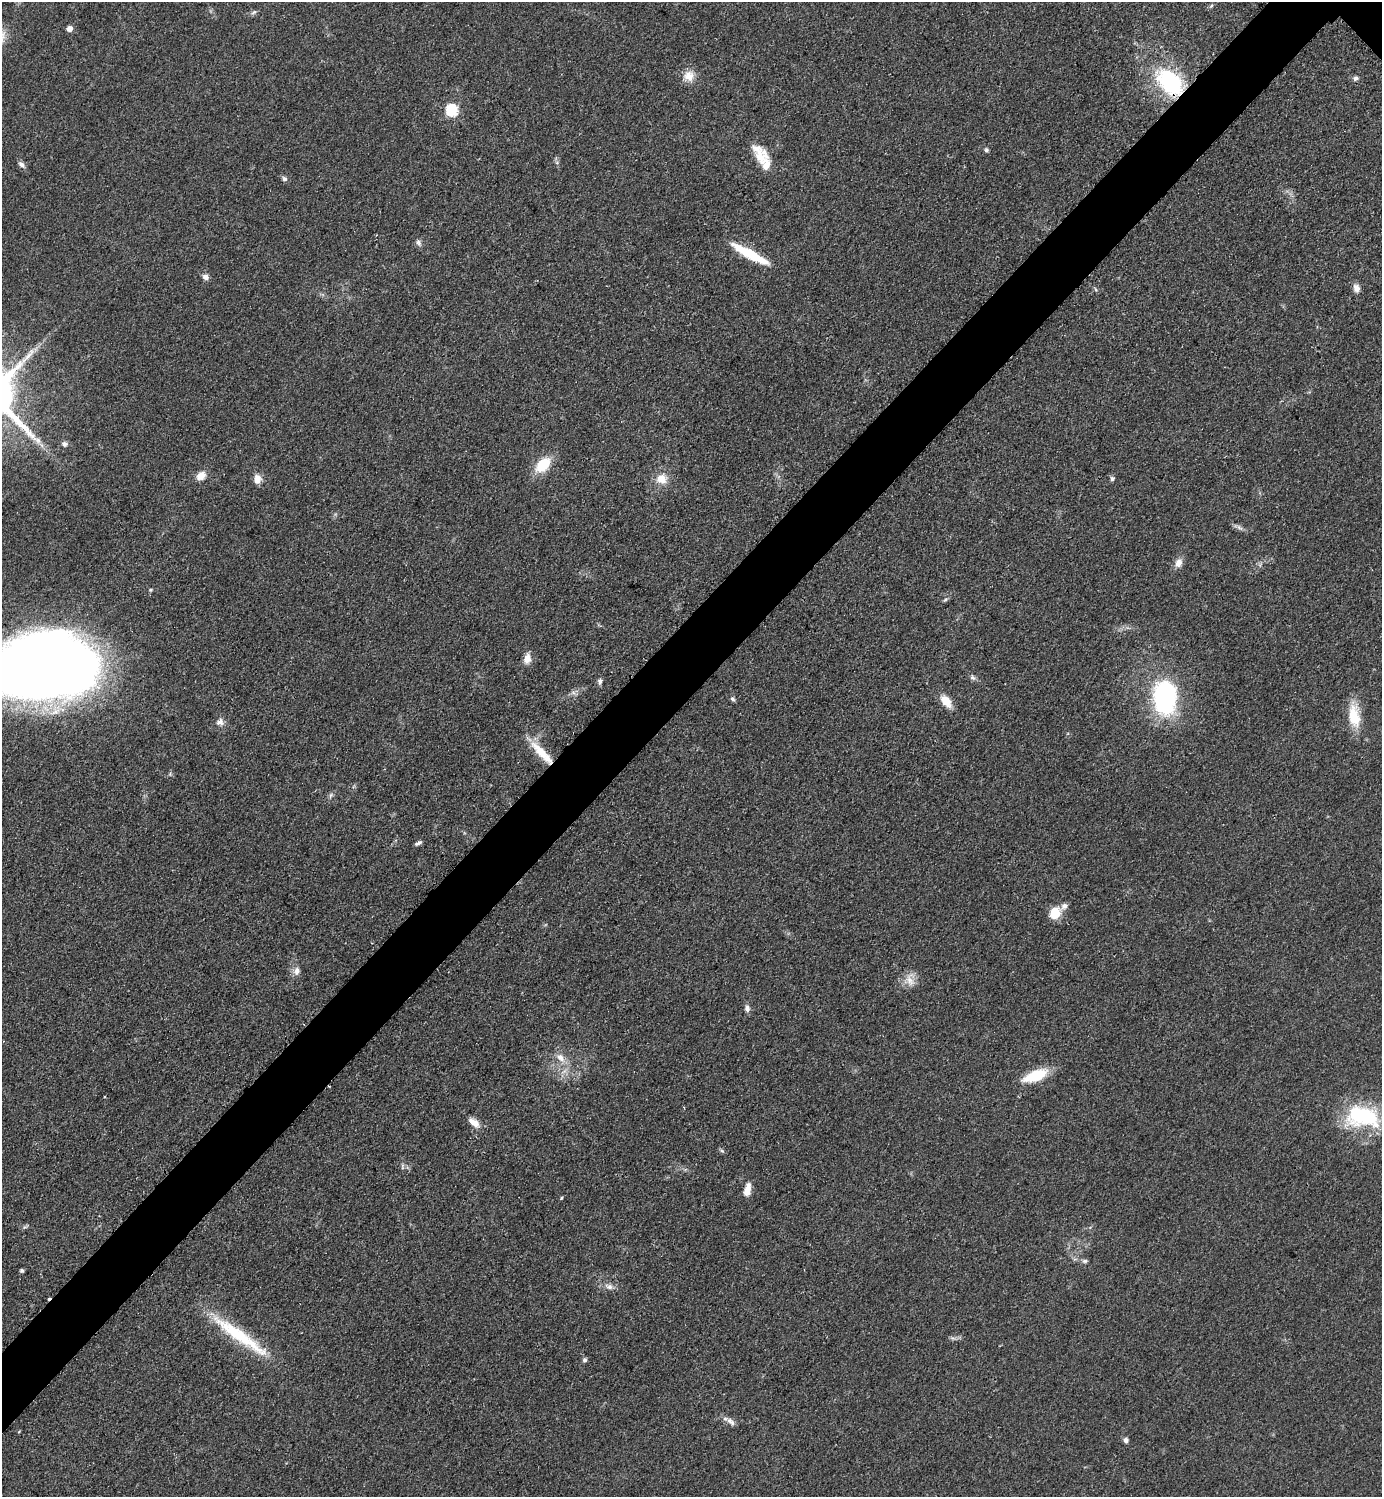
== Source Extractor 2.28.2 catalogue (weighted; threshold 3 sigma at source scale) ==
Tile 7 of 4 x 4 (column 3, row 2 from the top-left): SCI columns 3076-4455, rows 2999-4493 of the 6004 x 6004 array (HDU 1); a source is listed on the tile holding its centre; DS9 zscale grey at full resolution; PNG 1384 x 1499 px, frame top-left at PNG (2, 2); no overlay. Shown black and unused: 5% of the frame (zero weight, under 2 of 3 exposures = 1% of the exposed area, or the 3 px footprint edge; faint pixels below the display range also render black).
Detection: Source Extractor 2.28.2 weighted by HDU 2 'WHT'; one run over the whole footprint, this tile lists its part. Background 0.0782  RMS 0.0082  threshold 0.0367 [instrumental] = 3 sigma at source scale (4.5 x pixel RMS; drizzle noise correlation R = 1.50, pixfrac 1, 0.05/0.05 arcsec/px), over >= 5 px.
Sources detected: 60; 1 cosmic-ray / hot-pixel residue — not listed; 3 inside a brighter listed object's ellipse — not listed separately; the other 56 listed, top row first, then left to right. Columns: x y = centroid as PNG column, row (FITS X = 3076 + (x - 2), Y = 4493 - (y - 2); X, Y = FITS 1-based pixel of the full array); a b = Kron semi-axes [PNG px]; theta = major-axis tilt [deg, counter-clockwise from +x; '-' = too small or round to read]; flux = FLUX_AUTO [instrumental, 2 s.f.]
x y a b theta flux
1211 6 6 4 46 1.3
254 12 9 4 35 1.7
69 28 7 6 - 3.7
689 76 15 14 - 9.5
1356 78 7 6 - 2.2
1170 82 38 24 -47 81
451 110 6 6 - 85
986 150 6 5 - 1.6
761 156 20 19 - 14
21 164 9 6 -42 2.9
284 179 6 6 - 2.2
418 243 11 6 -64 2.5
750 254 43 8 -29 34
206 277 9 7 -35 3.2
1356 288 10 8 -72 4.6
64 444 7 6 - 2.8
41 445 9 3 -45 2.2
543 465 17 11 48 26
201 476 11 8 33 7.8
257 479 12 9 90 6.2
661 479 13 12 - 11
1112 479 5 4 - 2.2
1239 527 11 5 -36 2.7
1178 563 11 9 74 5.5
150 590 5 4 - 1.1
945 600 6 4 20 1.2
527 659 14 9 79 6.5
47 667 80 52 2 1300
973 678 8 6 -41 2.2
600 681 9 6 81 2.3
1165 698 27 18 90 140
733 699 8 5 -51 1.7
946 701 15 9 -52 12
1354 715 29 13 -82 23
220 722 11 10 - 4.4
542 753 38 9 -46 20
330 795 8 4 81 1.7
419 843 9 4 23 2.2
1055 913 13 12 - 15
296 971 11 8 85 4.5
910 981 17 10 -61 8.2
747 1008 9 6 -85 3.1
561 1058 15 9 -52 8
1036 1076 23 10 21 32
684 1107 3 2 - 0.93
1362 1117 45 26 -7 71
474 1123 14 8 -40 7.5
747 1190 14 7 76 8
561 1198 5 3 - 0.74
1085 1261 7 5 -12 1.8
22 1270 4 4 - 1.5
609 1287 11 7 -17 4.2
240 1336 86 13 -35 53
585 1360 6 6 - 1.8
731 1422 14 6 -41 4.2
1126 1440 6 6 - 2.4
Overlapping masked pixels (flux is a lower limit): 2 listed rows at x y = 1170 82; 542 753
Isophote crosses this tile's border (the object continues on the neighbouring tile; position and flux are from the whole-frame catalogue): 1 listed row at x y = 47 667